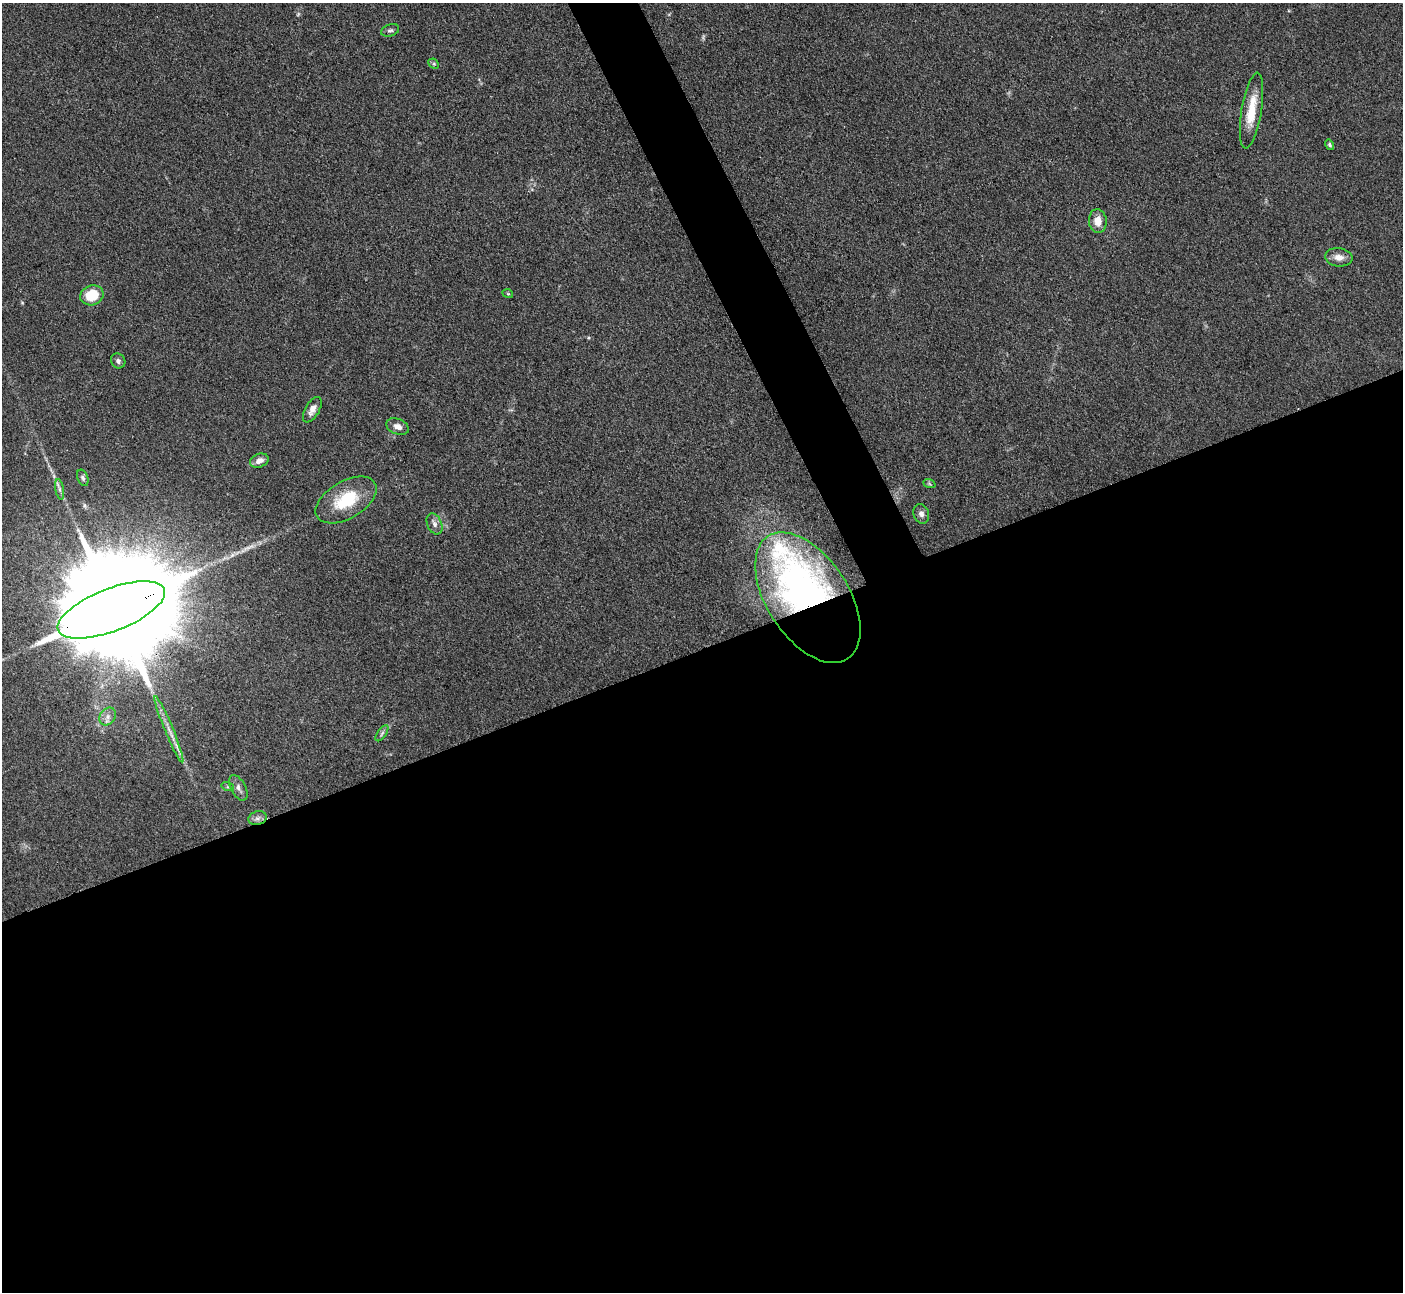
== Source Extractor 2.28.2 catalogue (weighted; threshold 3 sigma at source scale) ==
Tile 15 of 4 x 4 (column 3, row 4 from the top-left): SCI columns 2812-4212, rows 291-1580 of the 5623 x 5610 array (HDU 1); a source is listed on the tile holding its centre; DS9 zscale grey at full resolution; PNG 1405 x 1294 px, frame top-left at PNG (2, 3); each listed source drawn as its Kron ellipse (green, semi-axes under 4 px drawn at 4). Shown black and unused: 52% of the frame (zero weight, under 3 of 4 exposures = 1% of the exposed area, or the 3 px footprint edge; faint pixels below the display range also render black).
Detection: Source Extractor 2.28.2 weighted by HDU 2 'WHT'; one run over the whole footprint, this tile lists its part. Background 0.201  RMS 0.0081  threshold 0.0365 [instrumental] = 3 sigma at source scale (4.5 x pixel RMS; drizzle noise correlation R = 1.50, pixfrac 1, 0.05/0.05 arcsec/px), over >= 5 px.
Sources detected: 30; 1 too faint to see at this stretch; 1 inside a brighter object's white glare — neither listed nor drawn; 2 inside a brighter listed object's ellipse — not listed separately; the other 26 listed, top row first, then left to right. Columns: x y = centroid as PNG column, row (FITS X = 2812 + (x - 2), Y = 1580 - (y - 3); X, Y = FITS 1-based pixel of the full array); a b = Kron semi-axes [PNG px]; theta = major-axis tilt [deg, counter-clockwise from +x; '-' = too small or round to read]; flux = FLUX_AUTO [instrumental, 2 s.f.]
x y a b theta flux
390 30 9 6 18 2.1
434 64 6 4 -44 1.2
1252 111 38 10 81 22
1330 145 5 4 - 1.2
1098 221 12 9 -85 9.4
1339 257 14 9 -7 6.6
508 294 5 3 - 0.77
92 295 12 10 20 23
118 361 8 7 - 2.4
312 410 14 7 60 5
397 426 12 7 -22 5
259 461 10 6 21 5.3
83 478 8 5 -68 1.7
929 483 6 4 -21 1.2
60 489 10 4 -79 2.5
346 500 33 18 30 35
921 514 10 7 -72 3.5
434 524 11 7 -66 3.7
808 598 73 41 -57 310
111 610 57 21 21 49000
108 717 9 7 55 4.1
169 729 36 4 -67 8.8
382 733 9 4 55 1.7
228 787 6 4 -17 1.2
238 788 14 7 -62 3.9
258 818 9 6 16 3.1
Overlapping masked pixels (flux is a lower limit): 2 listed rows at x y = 808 598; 111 610
Isophote crosses this tile's border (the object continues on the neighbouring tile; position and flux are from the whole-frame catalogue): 1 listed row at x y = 111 610